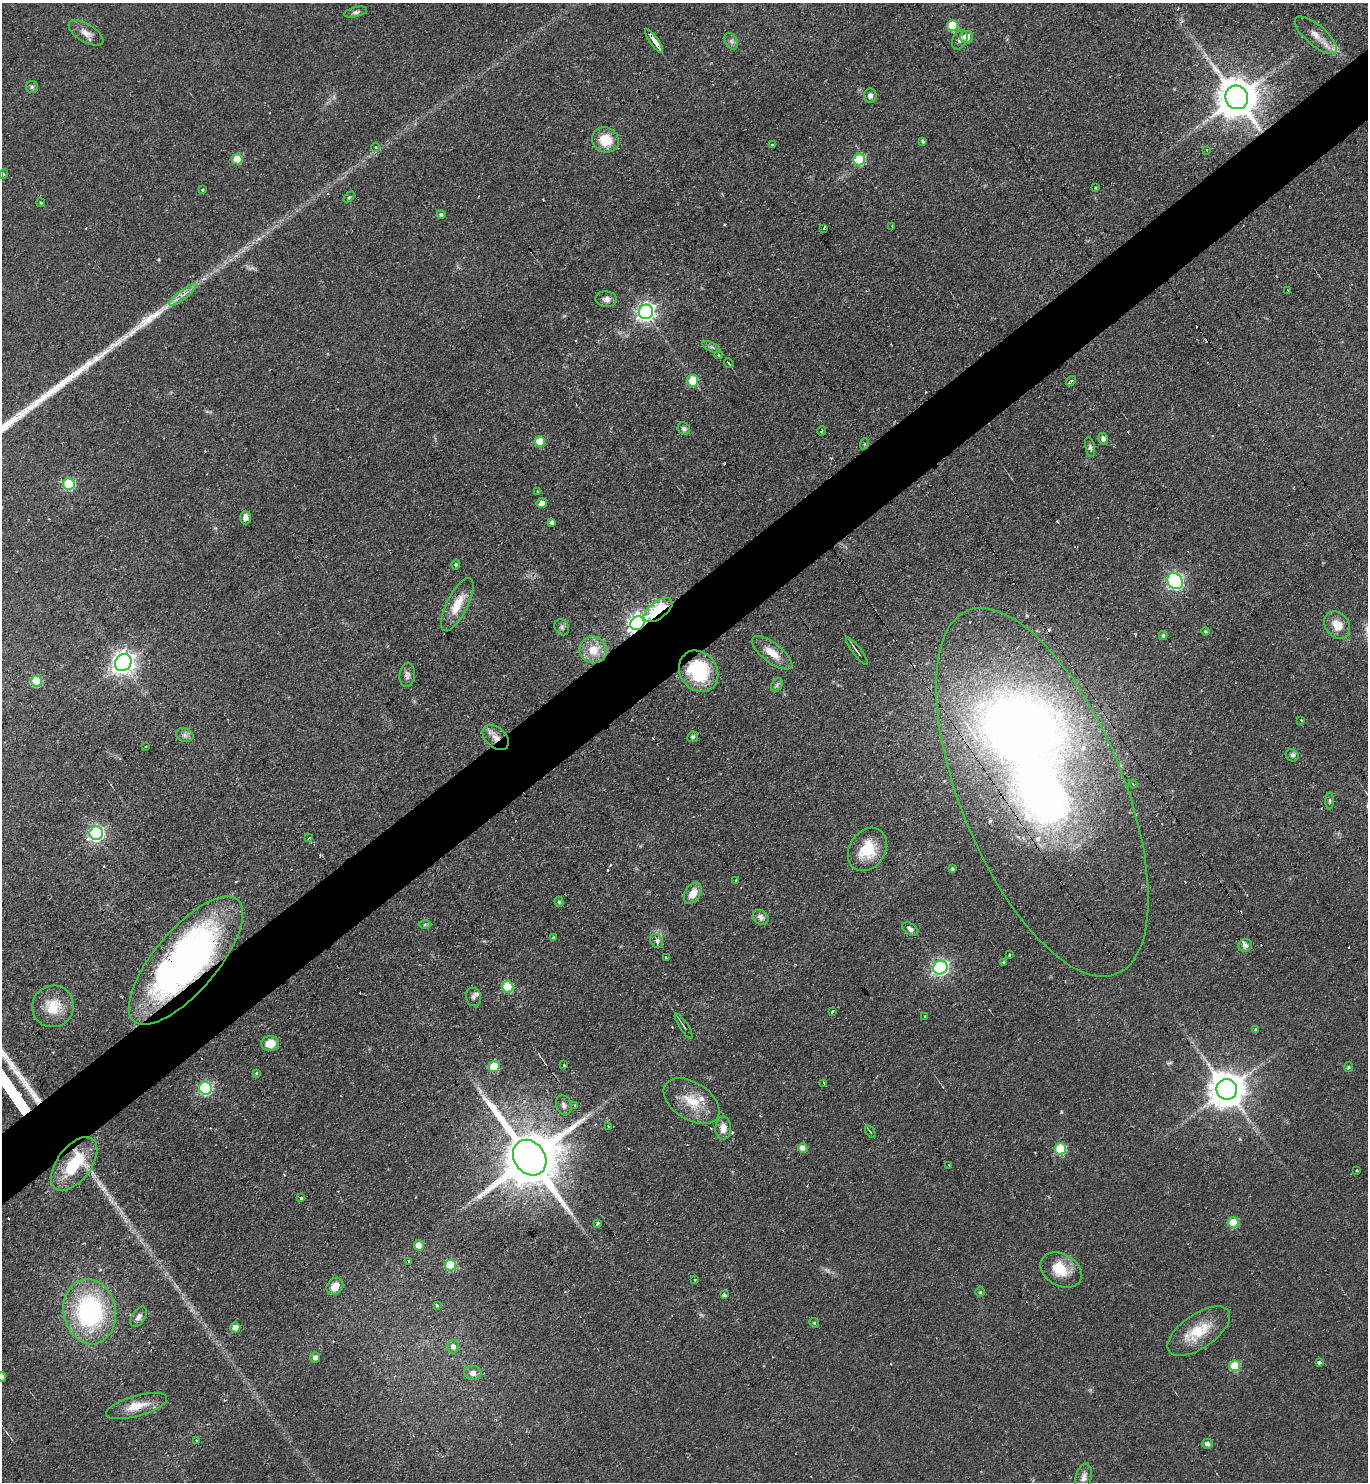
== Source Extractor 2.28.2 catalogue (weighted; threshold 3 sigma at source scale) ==
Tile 10 of 4 x 4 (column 2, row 3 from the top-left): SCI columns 1520-2885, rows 1481-2960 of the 5913 x 5921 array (HDU 1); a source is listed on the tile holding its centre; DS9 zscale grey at full resolution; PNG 1370 x 1484 px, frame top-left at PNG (2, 3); each listed source drawn as its Kron ellipse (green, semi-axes under 4 px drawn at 4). Shown black and unused: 5% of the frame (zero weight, under 2 of 3 exposures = <1% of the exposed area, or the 3 px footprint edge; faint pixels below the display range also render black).
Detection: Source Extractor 2.28.2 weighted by HDU 2 'WHT'; one run over the whole footprint, this tile lists its part. Background 0.0706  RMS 0.0059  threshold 0.0267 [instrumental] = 3 sigma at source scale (4.5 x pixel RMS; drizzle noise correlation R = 1.50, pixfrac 1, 0.05/0.05 arcsec/px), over >= 5 px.
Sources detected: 167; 1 too faint to see at this stretch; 2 inside a brighter object's white glare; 13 cosmic-ray / hot-pixel residue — neither listed nor drawn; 7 inside a brighter listed object's ellipse — not listed separately; the other 144 listed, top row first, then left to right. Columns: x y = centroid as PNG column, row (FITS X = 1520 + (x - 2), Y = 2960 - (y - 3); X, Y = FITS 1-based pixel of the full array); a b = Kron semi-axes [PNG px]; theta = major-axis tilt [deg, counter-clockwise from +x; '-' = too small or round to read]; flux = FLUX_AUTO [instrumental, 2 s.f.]
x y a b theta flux
356 12 12 5 14 1.7
952 25 5 5 - 26
86 33 19 9 -31 5.3
1316 35 26 10 -40 7.9
966 37 6 6 - 6.4
960 40 10 7 61 2.1
654 41 14 3 -54 22
731 41 9 6 -61 1.9
32 87 6 6 - 1.2
870 96 7 6 - 2.4
1237 97 12 11 - 2000
605 140 14 12 -29 14
923 141 4 3 - 1.1
772 145 3 3 - 0.76
375 147 4 4 - 1.2
1207 150 3 3 - 0.78
237 159 5 5 - 19
859 159 6 6 - 33
4 174 5 3 - 0.5
1095 188 4 2 - 0.51
203 190 3 2 - 0.97
349 197 6 4 45 0.89
41 203 4 3 - 0.74
441 215 4 4 - 1.3
892 226 3 2 - 0.97
824 228 4 3 - 4.3
1288 290 3 2 - 1.2
183 295 16 4 37 4.2
606 299 10 8 -8 3.1
646 312 7 7 - 260
712 347 10 4 -26 1.6
718 355 4 4 - 0.78
729 363 5 2 - 0.75
693 381 6 5 - 30
1071 381 6 3 46 2
684 429 7 6 - 1.7
822 431 4 2 - 0.63
1103 439 6 5 - 2
540 441 5 5 - 18
864 444 6 3 70 0.74
1090 447 10 4 -78 1.5
69 484 6 6 - 50
537 491 3 2 - 0.54
542 503 5 5 - 3.7
245 517 7 5 -90 3.2
552 522 4 3 - 1.7
456 565 5 4 - 0.95
1175 581 8 7 - 140
457 605 29 10 63 13
658 610 16 8 36 49
637 623 7 6 - 290
1337 625 15 11 -50 8.8
562 627 8 7 - 1.7
1206 631 4 4 - 0.85
1163 635 4 3 - 1.1
593 650 14 13 - 12
857 651 17 2 -53 1.6
772 653 24 9 -37 9.6
123 663 9 8 - 460
699 671 22 18 -53 43
407 675 12 7 84 2.6
36 681 5 5 - 24
777 685 7 5 61 1.3
1301 720 3 2 - 0.94
185 735 9 6 -15 2.2
496 737 15 10 -41 6.3
693 737 5 5 - 1.4
146 747 3 2 - 0.9
1292 755 7 5 -37 1.5
1133 784 4 2 - 0.94
1042 792 196 81 -68 510
1330 801 8 3 90 1
96 833 7 6 - 150
309 838 3 2 - 0.54
867 849 23 18 57 21
952 869 4 3 - 0.92
736 880 3 2 - 1.3
693 893 12 7 59 7.3
559 902 5 4 - 1
761 917 8 7 - 2.5
425 924 6 4 1 0.93
910 929 9 5 -35 2.2
554 937 3 3 - 1.3
657 941 7 5 -63 2.6
1245 945 7 6 - 2
1010 955 3 2 - 0.78
666 958 3 3 - 2.1
186 961 80 31 50 250
1004 962 4 3 - 0.54
940 968 7 6 - 170
508 987 6 5 - 31
473 997 9 7 -79 2.5
53 1006 21 20 - 15
832 1011 3 3 - 2.1
925 1016 3 3 - 0.88
684 1026 15 3 -56 1.4
1256 1030 4 3 - 0.8
270 1043 9 7 4 9
564 1065 3 3 - 1.9
494 1067 5 5 - 23
1349 1067 5 4 - 0.76
256 1073 4 4 - 0.73
824 1083 3 2 - 1.1
205 1088 6 6 - 83
1227 1089 10 10 - 1500
692 1101 31 18 -33 18
564 1105 10 7 -72 2.4
574 1105 3 2 - 0.61
608 1127 3 2 - 1.3
723 1128 11 8 90 5.2
870 1132 7 2 -55 0.54
803 1148 5 4 - 8.5
1060 1149 5 5 - 40
530 1158 19 15 -54 5000
74 1164 31 17 53 35
949 1165 4 2 - 1.1
1357 1170 3 3 - 1.3
301 1198 3 3 - 2
1233 1222 5 5 - 18
598 1223 3 3 - 1.1
419 1245 5 5 - 9.3
409 1262 3 3 - 1.7
450 1265 5 5 - 31
1061 1270 22 16 -30 14
695 1280 3 2 - 0.86
335 1286 9 7 50 7.3
980 1292 5 4 - 0.86
724 1295 4 3 - 2.8
437 1305 3 3 - 1.2
90 1312 33 26 -79 92
139 1317 11 6 56 2.6
814 1323 5 4 - 0.73
235 1327 5 5 - 7.1
1199 1331 36 17 34 21
453 1346 7 6 - 2.8
315 1357 5 5 - 3
1319 1362 4 3 - 1.9
1235 1366 5 5 - 26
473 1373 8 7 - 3.9
2 1377 4 4 - 3.3
137 1406 32 10 16 11
196 1441 3 3 - 1.1
1207 1444 5 5 - 2.2
1083 1478 14 8 76 3.4
Overlapping masked pixels (flux is a lower limit): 8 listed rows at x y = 654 41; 658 610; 637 623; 699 671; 496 737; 1042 792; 186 961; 74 1164
Isophote crosses this tile's border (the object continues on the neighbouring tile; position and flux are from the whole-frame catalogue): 1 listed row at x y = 2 1377
Unlisted compact peaks at least as high as the median listed source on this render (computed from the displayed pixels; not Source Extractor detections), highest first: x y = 34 1095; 97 358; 89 362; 130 334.